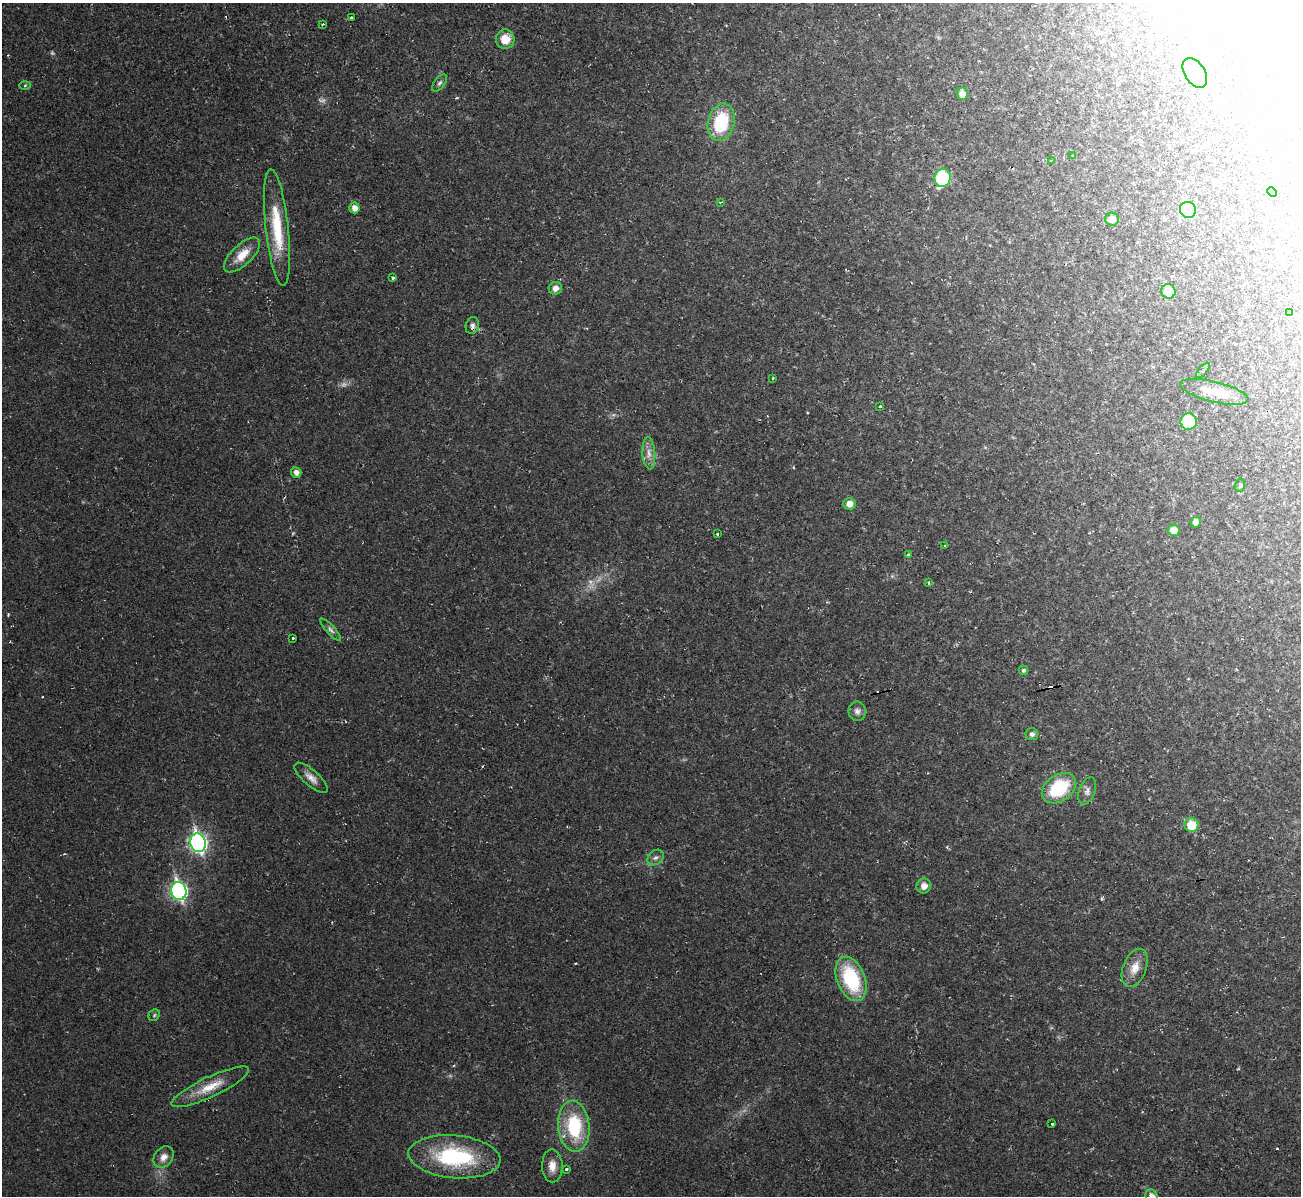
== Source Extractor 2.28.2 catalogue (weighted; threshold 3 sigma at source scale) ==
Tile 10 of 4 x 4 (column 2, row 3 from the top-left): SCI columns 1301-2599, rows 1336-2529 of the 5198 x 5179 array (HDU 1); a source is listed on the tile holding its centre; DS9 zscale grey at full resolution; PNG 1303 x 1198 px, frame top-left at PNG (2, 3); each listed source drawn as its Kron ellipse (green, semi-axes under 4 px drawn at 4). Shown black and unused: <1% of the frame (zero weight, under 2 of 3 exposures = <1% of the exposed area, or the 3 px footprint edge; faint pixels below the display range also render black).
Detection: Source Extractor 2.28.2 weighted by HDU 2 'WHT'; one run over the whole footprint, this tile lists its part. Background 0.0232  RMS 0.0062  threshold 0.0278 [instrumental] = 3 sigma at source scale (4.5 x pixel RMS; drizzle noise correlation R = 1.50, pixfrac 1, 0.05/0.05 arcsec/px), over >= 5 px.
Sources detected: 74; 4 too faint to see at this stretch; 1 inside a brighter object's white glare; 7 cosmic-ray / hot-pixel residue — neither listed nor drawn; the other 62 listed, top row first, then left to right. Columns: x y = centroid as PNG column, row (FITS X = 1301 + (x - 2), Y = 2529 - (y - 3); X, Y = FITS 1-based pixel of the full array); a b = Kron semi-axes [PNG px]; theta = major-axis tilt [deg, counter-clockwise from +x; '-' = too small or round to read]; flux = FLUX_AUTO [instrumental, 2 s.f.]
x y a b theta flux
352 18 3 3 - 1.4
323 24 4 3 - 0.75
505 39 9 9 - 10
1195 73 16 10 -57 6.6
440 83 10 5 52 1.6
25 85 5 3 - 0.64
962 94 6 5 - 5
721 122 19 13 76 33
1072 155 3 3 - 1.2
1051 160 4 3 - 1.4
943 178 9 8 - 42
1272 192 5 3 - 0.64
721 202 4 3 - 1.3
354 208 5 5 - 4.2
1188 210 8 8 - 55
1112 219 7 6 - 5.7
277 228 59 11 -84 29
242 255 23 10 43 11
393 277 3 3 - 2.7
555 288 6 6 - 3.5
1168 291 7 7 - 13
1290 313 4 3 - 1.6
472 326 9 6 75 2.2
1203 370 9 2 49 0.97
773 378 3 2 - 0.45
1214 392 35 10 -14 12
880 407 3 3 - 2.2
1189 422 8 8 - 20
649 453 16 6 -85 4.5
296 472 5 5 - 3.4
1240 485 7 5 73 1.1
849 504 6 6 - 5.5
1196 522 5 5 - 4.1
1174 530 6 6 - 6.5
717 534 3 3 - 1
945 546 3 3 - 0.71
908 554 3 3 - 1.3
929 583 4 3 - 0.65
331 630 14 4 -48 2
292 638 3 3 - 2.7
1023 670 5 4 - 1.2
857 711 10 8 -81 2.7
1032 734 6 6 - 2
311 778 21 8 -41 5
1059 788 19 13 36 34
1087 791 14 8 69 3.2
1191 825 7 7 - 15
198 843 9 8 - 210
656 858 9 7 40 2.3
924 886 7 7 - 4.4
179 891 9 7 -76 170
1135 968 20 11 68 8.3
851 979 23 14 -68 45
154 1015 6 5 - 0.97
210 1087 42 10 25 14
1052 1124 3 3 - 1.6
574 1126 25 15 -84 39
164 1157 12 9 52 4.6
454 1157 46 21 -5 61
552 1166 16 10 -89 6.3
566 1169 3 3 - 2.2
1152 1196 6 6 - 2.8
Isophote crosses this tile's border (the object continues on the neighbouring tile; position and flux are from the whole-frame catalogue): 1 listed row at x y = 1152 1196